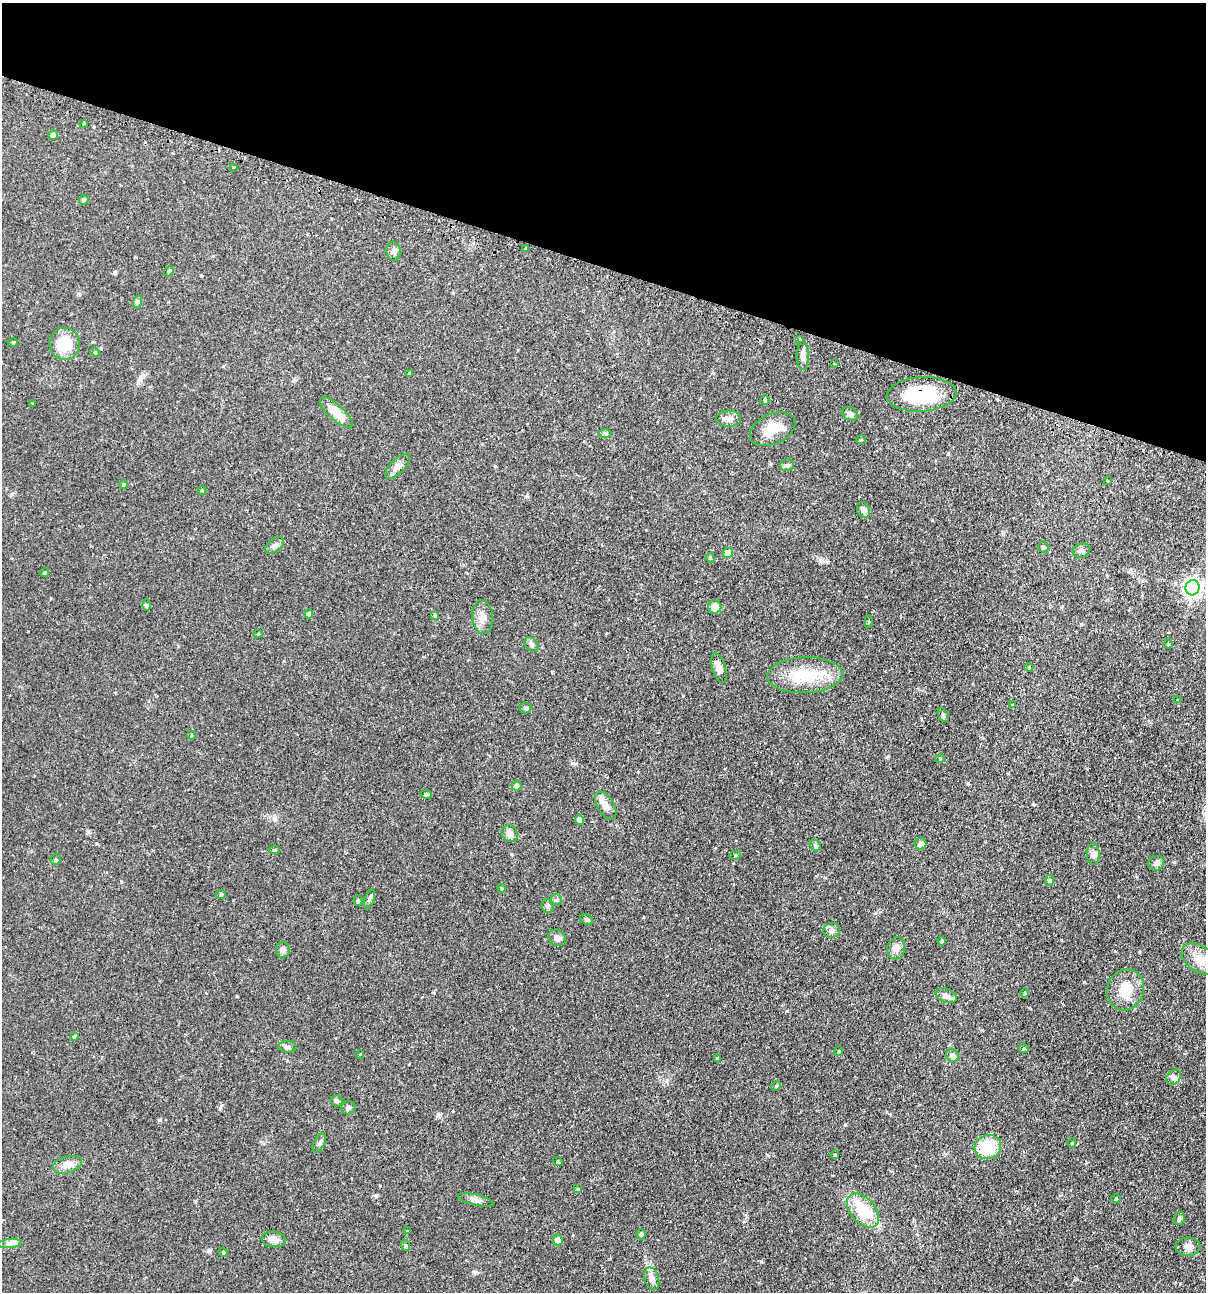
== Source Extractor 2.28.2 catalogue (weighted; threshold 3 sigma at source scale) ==
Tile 2 of 4 x 4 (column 2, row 1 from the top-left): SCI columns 1358-2561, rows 3903-5192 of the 5247 x 5227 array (HDU 1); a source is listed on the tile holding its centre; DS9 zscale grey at full resolution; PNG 1208 x 1294 px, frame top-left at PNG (2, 3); each listed source drawn as its Kron ellipse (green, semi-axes under 4 px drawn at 4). Shown black and unused: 21% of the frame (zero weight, under 2 of 3 exposures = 4% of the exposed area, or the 3 px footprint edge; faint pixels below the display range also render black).
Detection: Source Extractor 2.28.2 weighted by HDU 2 'WHT'; one run over the whole footprint, this tile lists its part. Background 0.0889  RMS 0.0054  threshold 0.0242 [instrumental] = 3 sigma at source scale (4.5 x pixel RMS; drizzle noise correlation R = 1.50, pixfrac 1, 0.05/0.05 arcsec/px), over >= 5 px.
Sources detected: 121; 4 cosmic-ray / hot-pixel residue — neither listed nor drawn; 2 inside a brighter listed object's ellipse — not listed separately; the other 115 listed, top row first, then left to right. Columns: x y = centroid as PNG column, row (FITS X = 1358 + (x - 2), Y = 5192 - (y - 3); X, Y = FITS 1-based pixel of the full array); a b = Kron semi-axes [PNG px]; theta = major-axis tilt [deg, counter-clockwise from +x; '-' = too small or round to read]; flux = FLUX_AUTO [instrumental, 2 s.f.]
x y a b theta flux
83 124 3 3 - 0.74
53 135 5 4 - 2.4
233 167 3 2 - 0.64
84 200 5 4 - 0.7
526 249 3 2 - 0.5
394 251 9 7 -82 1.7
169 271 5 4 - 0.7
137 302 6 4 72 0.91
800 339 3 3 - 0.78
13 342 5 3 - 0.49
65 344 16 15 - 14
95 352 5 4 - 0.6
803 356 14 6 -90 2.7
834 363 3 2 - 0.6
409 373 3 3 - 0.93
922 394 35 17 4 31
765 400 4 4 - 0.7
32 404 3 2 - 0.35
336 412 21 7 -42 9.3
850 414 8 6 -32 1.9
729 419 12 8 -2 2.4
773 429 24 15 25 8.8
605 434 6 4 -1 0.94
861 440 5 3 - 0.45
787 465 7 5 0 1.1
398 466 16 7 45 3.5
1107 481 3 2 - 0.6
124 484 4 4 - 0.76
202 490 4 4 - 0.51
863 510 8 6 -66 2
274 546 11 6 36 1.9
1043 547 6 5 - 0.77
1081 551 9 7 22 1.5
728 553 5 5 - 8.5
710 558 5 4 - 0.65
44 572 5 4 - 0.66
1192 588 7 7 - 220
147 605 6 4 89 0.69
715 607 7 6 - 5.4
309 614 4 4 - 2.2
435 616 4 3 - 0.67
483 617 17 10 -84 4.3
869 622 6 3 82 0.57
258 634 5 3 - 0.47
1169 644 5 3 - 0.45
532 645 8 6 -47 1.4
1029 667 4 4 - 0.57
719 668 15 6 -75 4
805 675 37 18 2 22
1178 700 3 3 - 0.49
1012 705 3 3 - 0.38
525 708 6 5 - 0.88
943 715 7 5 -61 0.98
191 735 4 3 - 0.43
940 758 5 3 - 0.41
516 785 5 5 - 0.91
426 794 6 3 -18 0.56
606 805 15 8 -59 3.5
580 820 4 4 - 3.4
510 834 9 7 -50 3.2
921 844 6 6 - 1.7
815 845 6 4 -48 0.85
275 850 5 4 - 0.89
1093 854 10 6 -89 1.7
735 855 5 3 - 0.53
56 859 5 5 - 0.74
1156 863 8 7 - 1.8
1050 880 6 4 71 0.64
502 888 4 4 - 0.55
221 894 5 4 - 0.64
369 899 10 5 71 1.3
556 900 6 5 - 0.98
358 901 5 4 - 0.79
548 906 7 6 - 1.2
587 920 7 5 -32 1
832 930 8 7 - 1.6
557 938 9 7 -31 2.4
942 941 4 3 - 0.65
896 948 11 9 75 2.6
283 950 8 7 - 2
1200 959 21 13 -32 7.8
1125 990 21 18 73 12
1025 993 4 3 - 0.51
946 996 11 7 -22 2
74 1036 4 3 - 0.52
287 1047 9 5 -2 1.5
1024 1048 5 4 - 0.71
839 1051 5 3 - 0.42
360 1054 4 2 - 0.4
952 1055 7 6 - 1.6
717 1058 4 3 - 0.66
1174 1077 8 6 49 1.7
776 1086 5 3 - 0.62
337 1101 6 5 - 0.98
348 1107 7 7 - 1.4
319 1143 10 5 61 1.4
1072 1143 5 3 - 0.42
988 1147 13 12 - 19
835 1155 4 4 - 0.58
558 1162 5 3 - 0.58
67 1165 15 8 14 4.8
578 1189 4 4 - 0.51
1116 1199 5 3 - 0.49
476 1200 18 5 -14 2.4
863 1211 20 12 -49 18
1179 1218 6 5 - 1.2
408 1231 3 3 - 0.4
641 1234 5 5 - 1.1
274 1239 12 7 -9 3.2
558 1240 5 5 - 2.8
10 1243 12 4 5 1.9
405 1245 5 3 - 0.6
1188 1247 12 9 -1 2.9
223 1252 4 4 - 0.59
652 1279 11 7 -75 2.4
Overlapping masked pixels (flux is a lower limit): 1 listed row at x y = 922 394
Unlisted compact peaks at least as high as the median listed source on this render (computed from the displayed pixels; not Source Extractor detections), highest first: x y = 1084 982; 160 1120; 573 763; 820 560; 475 1272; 376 1196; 787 1011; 845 1125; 948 454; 438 1115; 968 783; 1081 624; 12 494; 887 757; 527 496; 221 1105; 294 380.